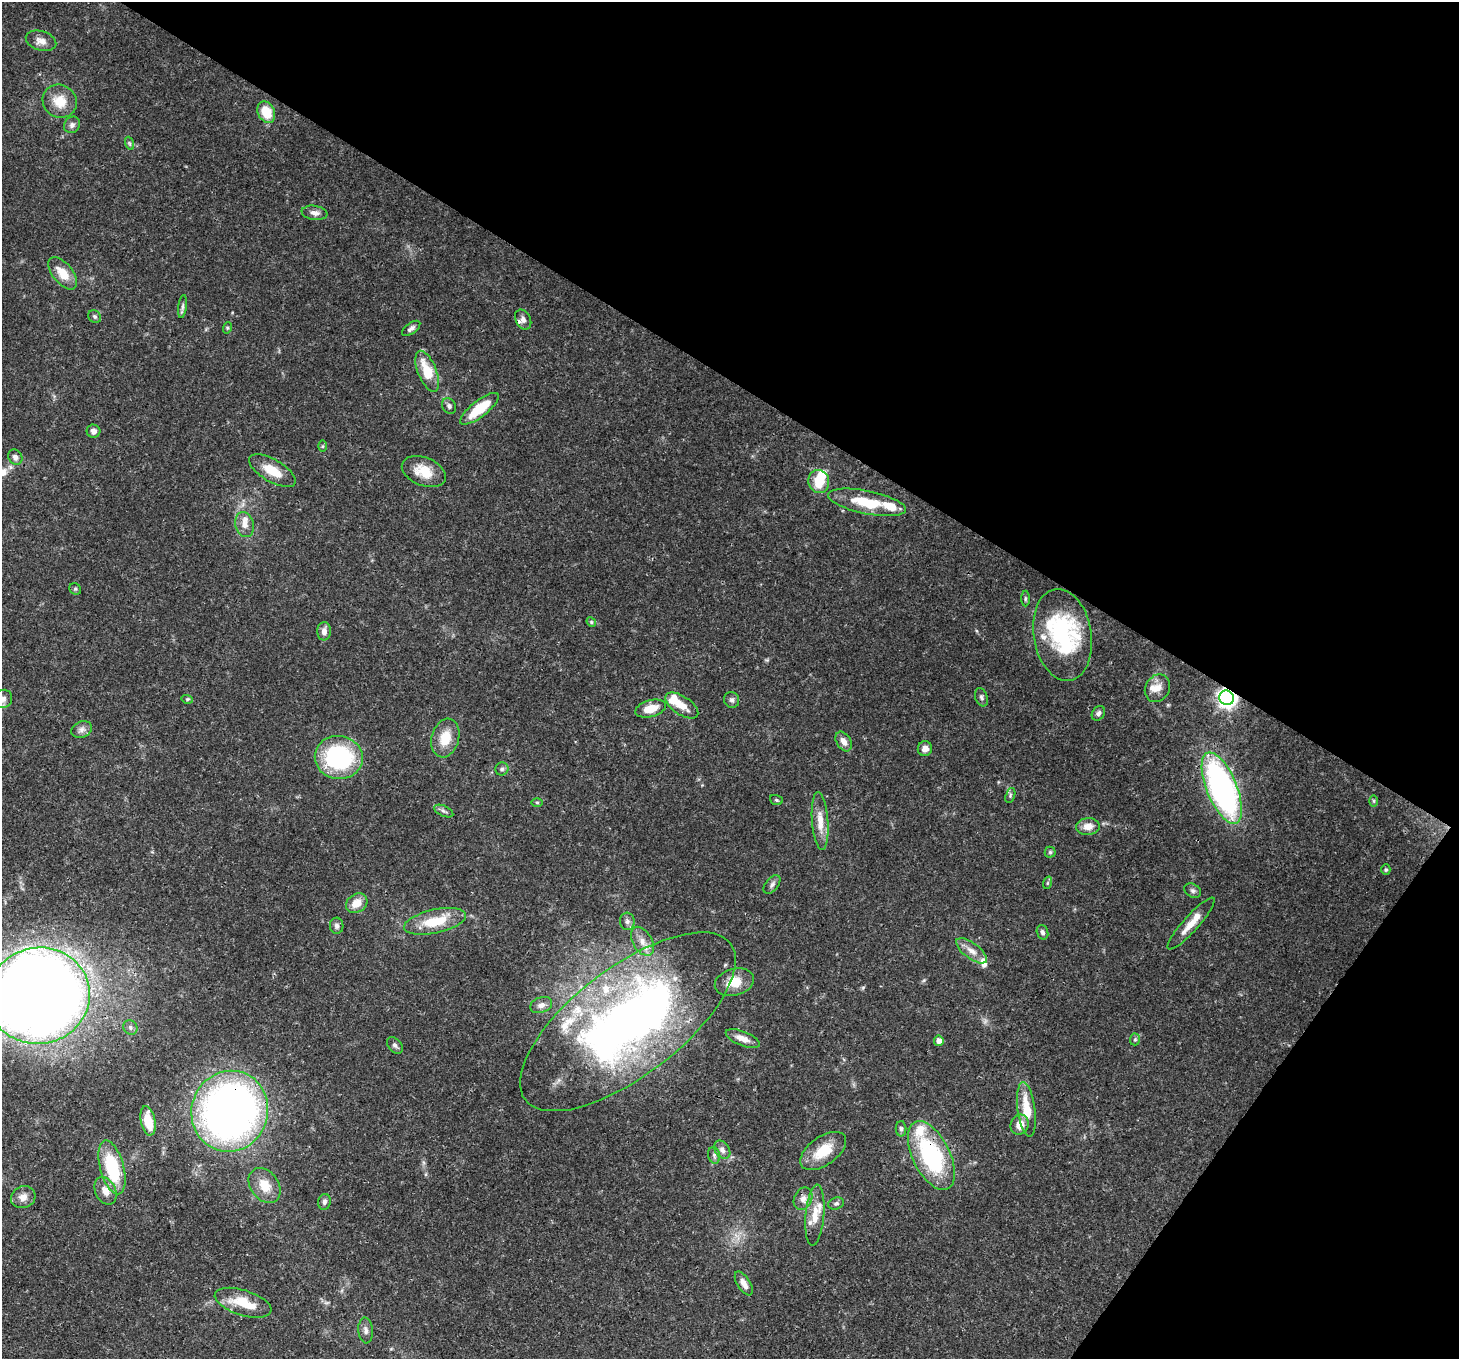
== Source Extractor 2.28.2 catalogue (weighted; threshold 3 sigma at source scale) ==
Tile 8 of 4 x 4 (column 4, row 2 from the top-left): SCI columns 4442-5898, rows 3065-4421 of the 5968 x 6059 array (HDU 1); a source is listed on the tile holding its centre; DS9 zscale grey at full resolution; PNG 1461 x 1361 px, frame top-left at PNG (2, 2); each listed source drawn as its Kron ellipse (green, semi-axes under 4 px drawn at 4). Shown black and unused: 33% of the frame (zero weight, under 3 of 4 exposures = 7% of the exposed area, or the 3 px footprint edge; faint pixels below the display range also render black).
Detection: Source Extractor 2.28.2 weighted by HDU 2 'WHT'; one run over the whole footprint, this tile lists its part. Background 0.0541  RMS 0.0029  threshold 0.0131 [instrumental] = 3 sigma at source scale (4.5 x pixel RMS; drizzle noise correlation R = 1.50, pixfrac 1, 0.0396/0.0396 arcsec/px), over >= 5 px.
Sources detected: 110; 2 inside a brighter object's white glare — neither listed nor drawn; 15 inside a brighter listed object's ellipse — not listed separately; the other 93 listed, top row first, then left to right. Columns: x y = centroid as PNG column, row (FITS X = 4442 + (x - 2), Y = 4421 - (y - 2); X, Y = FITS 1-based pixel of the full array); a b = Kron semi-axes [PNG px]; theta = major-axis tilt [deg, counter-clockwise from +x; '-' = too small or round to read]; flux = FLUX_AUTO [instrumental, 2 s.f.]
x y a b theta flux
41 41 15 9 -17 2.2
60 101 17 16 - 5.6
266 112 11 8 -64 7.3
72 125 9 7 48 1.1
129 143 7 4 -71 0.51
315 213 13 7 -9 1.6
63 273 19 10 -51 5.1
183 307 11 4 83 0.73
95 317 7 6 - 0.65
523 320 10 7 -63 1.2
227 328 6 3 72 0.33
411 328 10 5 36 1.1
427 371 22 9 -68 8.5
449 406 8 6 -56 0.81
479 409 23 8 38 10
93 431 7 6 - 1.4
323 446 6 4 89 0.35
15 457 8 6 -53 1.3
272 471 26 11 -30 5.9
424 472 23 14 -21 6.4
819 482 11 10 - 6.5
867 502 40 11 -11 11
244 525 13 9 -76 2.3
75 589 6 5 - 0.51
1025 599 8 4 90 0.47
591 622 5 4 - 0.35
324 631 9 7 88 1.9
1062 635 46 29 -81 33
1157 688 14 12 58 2.9
981 697 9 6 -71 0.74
1227 698 7 7 - 130
3 699 9 8 - 1.3
187 699 6 4 -17 0.38
732 700 8 7 - 0.93
682 706 19 9 -34 3.8
651 709 16 8 15 4.7
1098 713 8 6 58 0.88
82 730 11 8 22 1.4
445 738 20 13 75 6
844 741 11 7 -59 2.1
925 749 7 7 - 1.9
339 757 24 21 -7 34
502 769 6 6 - 0.73
1222 788 38 15 -68 93
1010 795 8 4 72 0.51
776 800 6 5 - 0.41
1374 801 6 4 -90 0.37
537 802 5 3 - 0.35
444 811 10 5 -25 0.8
820 821 29 8 -86 4.3
1088 826 12 8 4 2.7
1050 852 5 5 - 0.47
1386 870 5 4 - 0.42
1047 883 6 4 71 0.39
772 884 11 6 51 0.99
1193 891 9 6 -32 0.79
357 903 11 9 35 3.7
435 921 32 12 13 9.4
627 921 9 7 -86 1.1
1191 924 34 7 48 4.2
337 926 8 7 - 0.95
1042 932 7 5 -72 0.9
642 941 16 9 -59 2.9
971 951 18 7 -37 2.6
734 982 20 13 15 5.7
39 996 51 48 11 590
541 1005 11 7 20 1.5
628 1022 129 54 37 200
130 1027 7 6 - 0.83
743 1039 18 7 -22 2.6
1135 1039 6 5 - 0.48
939 1041 5 5 - 1.8
395 1045 9 6 -48 0.93
1026 1109 27 9 -83 7.6
230 1111 41 38 70 170
148 1121 15 7 -79 7.4
1020 1124 10 9 - 3.3
901 1129 8 5 -89 0.72
722 1150 10 7 -54 1.3
823 1151 26 14 35 8
714 1155 8 6 -76 0.85
931 1156 37 18 -64 33
112 1167 27 12 -75 18
265 1185 19 14 -53 5.4
106 1191 14 10 -63 2.5
23 1197 12 10 23 2.1
803 1199 11 9 66 1.7
324 1202 8 6 77 0.92
836 1203 8 6 16 0.74
815 1215 30 9 85 5
744 1283 13 6 -58 2.1
243 1303 29 12 -18 7.6
366 1330 13 7 -86 1.2
Overlapping masked pixels (flux is a lower limit): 4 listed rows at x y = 1227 698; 628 1022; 230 1111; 931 1156
Isophote crosses this tile's border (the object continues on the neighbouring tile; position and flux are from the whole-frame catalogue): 2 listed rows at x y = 3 699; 39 996